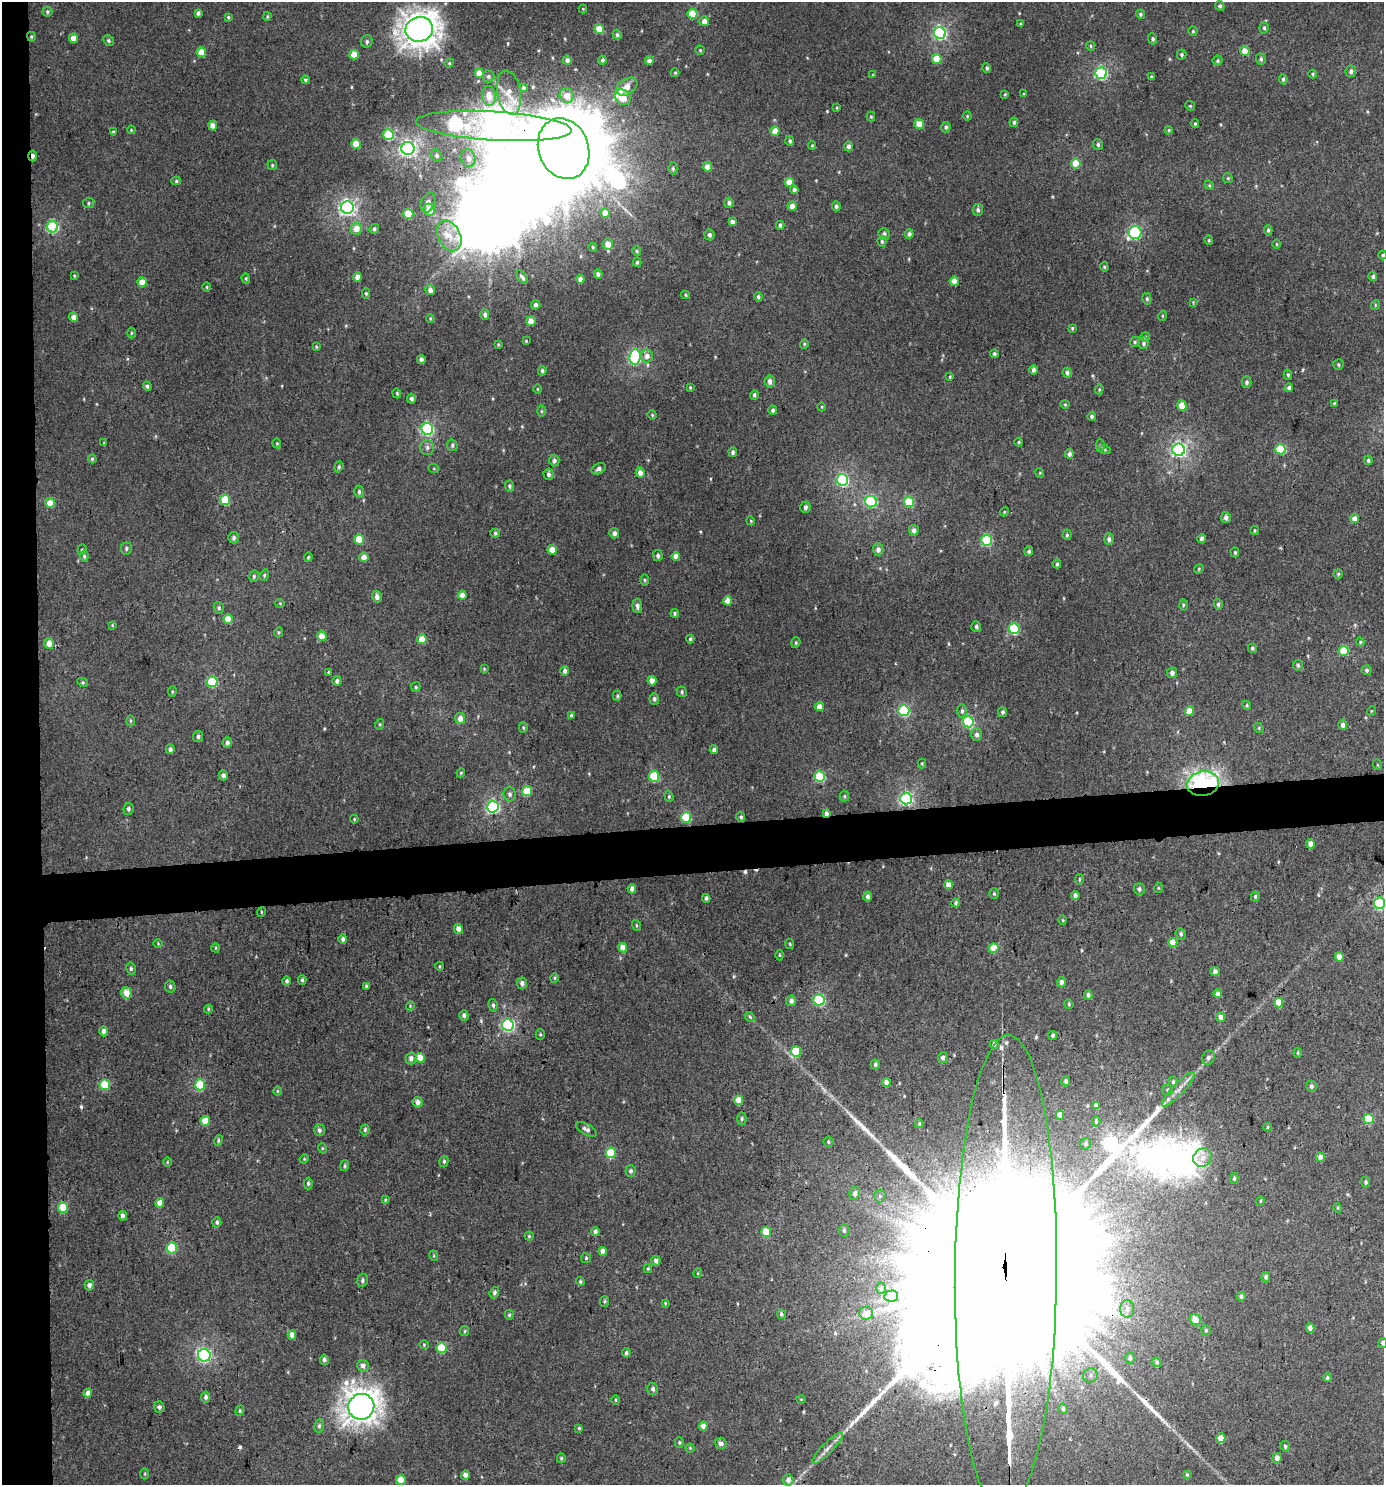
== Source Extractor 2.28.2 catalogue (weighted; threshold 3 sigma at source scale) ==
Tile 4 of 3 x 3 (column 1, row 2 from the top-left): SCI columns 7-1388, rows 1488-2970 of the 4199 x 4457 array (HDU 1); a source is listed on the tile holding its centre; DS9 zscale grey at full resolution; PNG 1386 x 1487 px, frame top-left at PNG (2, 2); each listed source drawn as its Kron ellipse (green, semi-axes under 4 px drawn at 4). Shown black and unused: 6% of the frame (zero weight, under 3 of 4 exposures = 1% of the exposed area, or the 3 px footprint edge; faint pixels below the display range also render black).
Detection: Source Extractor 2.28.2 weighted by HDU 2 'WHT'; one run over the whole footprint, this tile lists its part. Background 0.00716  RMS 0.0042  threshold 0.0188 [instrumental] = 3 sigma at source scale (4.5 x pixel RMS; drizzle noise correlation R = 1.50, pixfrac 1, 0.0396/0.0396 arcsec/px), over >= 5 px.
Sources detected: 500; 4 inside a brighter object's white glare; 4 cosmic-ray / hot-pixel residue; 2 long thin detections or spike segments (spike, bleed or trail) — neither listed nor drawn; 3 inside a brighter listed object's ellipse — not listed separately; the other 487 listed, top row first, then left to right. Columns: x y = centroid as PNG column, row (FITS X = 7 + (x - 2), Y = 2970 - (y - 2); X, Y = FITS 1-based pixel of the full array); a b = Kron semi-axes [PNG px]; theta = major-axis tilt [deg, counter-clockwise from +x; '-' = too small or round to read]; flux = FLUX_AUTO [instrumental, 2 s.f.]
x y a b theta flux
1220 6 5 4 - 0.85
583 9 4 4 - 0.34
47 12 5 5 - 0.7
198 13 4 4 - 1.1
692 14 5 5 - 12
1140 14 5 4 - 0.69
267 16 4 3 - 0.47
228 17 4 3 - 0.53
704 21 5 5 - 2.7
1020 24 4 3 - 0.41
1264 28 5 5 - 0.75
419 29 14 12 14 520
599 29 5 4 - 13
1193 31 4 4 - 0.52
940 33 6 6 - 79
617 35 5 4 - 0.85
31 37 5 4 - 0.48
74 38 5 4 - 5.5
1153 39 5 4 - 0.85
109 41 6 5 - 0.79
367 41 6 5 - 0.94
1091 46 5 4 - 0.54
700 50 4 4 - 0.47
1245 51 5 4 - 6.9
201 52 5 4 - 7.2
354 55 5 4 - 7.1
1182 55 5 5 - 0.74
937 59 5 4 - 8.5
1261 59 6 4 -87 1
567 60 4 4 - 2.1
602 60 4 4 - 0.87
649 61 4 4 - 1.8
1218 61 5 5 - 0.7
449 63 5 4 - 0.47
987 68 5 4 - 0.7
1351 71 6 5 - 1.2
479 73 4 4 - 5.7
675 73 4 4 - 0.48
1101 73 6 5 - 63
1313 74 4 4 - 0.51
873 75 3 3 - 0.4
488 76 6 6 - 0.91
1151 77 4 3 - 0.47
1283 79 5 4 - 0.86
305 80 4 3 - 0.61
627 87 11 8 34 4.2
523 88 4 3 - 0.83
509 93 22 11 -80 5.2
1005 94 4 3 - 0.35
1024 94 4 4 - 0.47
489 96 10 7 -84 4.7
567 96 7 7 - 3.8
623 97 9 7 -45 14
1190 106 5 4 - 0.5
837 108 4 3 - 0.41
967 116 4 4 - 0.43
871 117 5 4 - 0.45
1014 122 5 4 - 0.86
919 124 5 5 - 4.7
1195 124 4 3 - 0.48
213 126 5 4 - 2.4
494 126 78 14 -4 360
946 127 5 5 - 0.96
131 130 4 3 - 0.36
1169 130 4 4 - 0.48
775 131 4 4 - 5.4
113 132 4 4 - 0.59
388 134 5 5 - 19
790 141 5 4 - 0.9
356 144 5 4 - 9
1098 144 5 5 - 0.85
812 145 4 3 - 0.38
849 146 5 4 - 1.4
408 148 6 6 - 140
564 149 31 25 -70 12000
33 156 5 3 - 1.5
437 156 6 5 - 1
468 158 9 7 -74 2.4
1076 164 5 4 - 12
272 165 5 4 - 0.58
707 167 5 5 - 3.6
673 168 6 4 -89 0.75
1228 178 5 4 - 0.54
176 181 5 4 - 0.62
789 182 4 4 - 5.4
1209 185 5 4 - 0.49
794 190 4 4 - 1.5
89 203 6 5 - 0.77
428 203 10 7 70 2.7
729 203 5 4 - 1.2
792 206 5 4 - 3.5
836 206 5 4 - 1.1
347 207 6 6 - 130
429 210 6 5 - 4.4
978 210 6 5 - 1.1
605 213 5 4 - 4.9
408 214 5 5 - 13
732 222 4 4 - 2
780 225 4 4 - 0.94
53 227 5 5 - 44
356 229 6 5 - 4
374 229 5 4 - 0.81
1268 230 5 4 - 0.71
1135 233 6 6 - 53
884 234 6 5 - 1.3
909 234 4 4 - 1.3
709 235 5 5 - 1.1
449 236 16 11 -64 6.6
1209 240 5 3 - 0.54
882 241 5 4 - 0.79
608 244 5 5 - 4.2
1276 244 5 3 - 0.37
593 247 4 3 - 0.49
637 251 5 4 - 0.53
1383 255 4 4 - 0.44
637 262 5 4 - 0.62
1104 267 5 4 - 0.53
598 274 4 4 - 1.4
74 276 4 3 - 0.39
357 277 4 4 - 3
522 277 8 4 -54 1
1373 277 4 4 - 0.98
246 278 5 4 - 0.52
580 279 4 4 - 2.1
954 281 4 4 - 5.5
142 282 4 4 - 5.6
207 287 4 3 - 0.46
430 290 5 5 - 1.9
366 293 5 4 - 0.69
686 295 4 4 - 0.55
758 297 5 4 - 0.75
1147 299 6 4 -76 0.65
1193 302 4 4 - 0.35
536 305 4 4 - 1.1
1375 305 5 3 - 0.38
485 315 5 4 - 1.1
1162 316 5 3 - 0.44
73 317 4 4 - 2.7
430 318 4 4 - 0.42
531 321 4 4 - 5.8
1072 328 4 3 - 0.43
131 333 5 3 - 0.45
1145 337 5 5 - 0.6
526 341 4 3 - 0.42
1135 342 5 4 - 0.61
1144 343 6 5 - 1.1
498 344 4 4 - 0.39
804 344 5 4 - 0.47
316 347 4 3 - 0.4
994 354 4 4 - 1
647 356 6 6 - 2.3
635 357 8 6 84 65
421 360 4 4 - 1.5
1338 365 5 5 - 0.6
1034 370 4 4 - 1.6
542 371 4 4 - 0.87
1067 373 5 4 - 1.2
1288 375 5 4 - 0.64
950 377 4 3 - 0.5
770 381 6 5 - 1.9
1247 382 6 5 - 0.98
147 386 4 4 - 0.88
690 387 3 2 - 0.42
1289 388 4 4 - 1
537 389 5 3 - 0.36
1099 389 5 4 - 0.45
397 393 5 4 - 0.49
754 395 5 4 - 0.82
411 399 5 4 - 1
1334 403 4 3 - 0.44
1065 404 4 4 - 0.44
1182 406 5 4 - 6.8
822 407 4 3 - 0.34
773 410 4 4 - 1
541 411 6 4 -89 0.52
652 415 5 4 - 0.47
1092 416 4 4 - 0.92
427 429 6 5 - 62
1019 442 4 4 - 0.46
104 443 3 3 - 0.38
277 443 5 4 - 0.45
452 445 6 5 - 0.86
1100 445 6 4 -89 0.72
427 447 7 7 - 1.4
1280 449 5 5 - 21
1105 450 6 3 -20 0.44
1179 450 6 6 - 110
733 452 5 4 - 0.89
1069 454 4 4 - 1.3
92 459 4 4 - 0.54
1368 460 5 4 - 0.73
554 461 6 5 - 1.3
339 467 6 4 69 0.6
434 469 5 3 - 0.4
599 469 7 5 30 1.4
640 473 5 4 - 2.7
1040 473 5 3 - 0.36
548 474 6 5 - 1.2
842 480 6 5 - 54
509 486 6 4 -89 0.77
359 492 6 4 90 0.77
225 500 5 5 - 18
871 502 6 5 - 46
909 502 5 5 - 19
50 503 5 4 - 6.6
805 507 6 5 - 1.2
1004 512 4 3 - 0.43
1226 517 5 5 - 1.4
1355 519 4 4 - 3.7
751 521 4 3 - 0.39
914 530 5 5 - 2
1255 530 4 3 - 0.55
495 533 5 4 - 0.69
614 533 5 5 - 1.5
1067 535 5 4 - 0.64
234 538 6 5 - 1
359 539 5 5 - 8.3
1109 539 5 5 - 1.2
1202 539 4 4 - 2
987 540 5 5 - 36
126 549 6 5 - 0.83
878 549 6 5 - 2
82 550 5 4 - 0.54
552 550 5 4 - 6.3
1029 551 5 4 - 0.79
1235 552 5 4 - 0.54
84 556 6 4 -81 0.79
658 556 5 5 - 1.1
676 556 4 4 - 4
308 557 5 4 - 0.51
364 557 4 4 - 3.1
1057 564 4 3 - 0.68
1199 569 5 4 - 0.52
1338 574 5 4 - 0.61
264 575 6 4 70 0.54
254 576 6 4 77 0.73
645 580 5 3 - 0.51
462 595 4 4 - 4.1
377 597 6 5 - 1.7
728 601 4 4 - 5.5
280 603 4 4 - 0.41
1218 604 5 4 - 0.82
1183 605 6 4 90 0.53
637 606 7 5 -84 1.6
219 608 6 5 - 0.8
675 613 4 3 - 0.56
228 619 5 4 - 7.6
112 625 4 4 - 0.39
976 626 5 5 - 0.94
1014 629 5 5 - 33
278 632 5 4 - 0.56
322 636 5 5 - 5
422 639 5 4 - 6.9
690 639 4 4 - 0.6
1360 642 4 4 - 0.45
796 643 5 4 - 0.63
49 644 5 5 - 4.4
1252 648 5 4 - 0.74
1344 651 5 5 - 15
1298 665 5 5 - 0.78
484 669 4 4 - 0.39
1367 670 5 5 - 0.87
565 671 4 4 - 1.3
329 672 3 3 - 0.68
1172 673 5 5 - 1.6
337 681 5 4 - 1.1
652 681 4 4 - 4.2
83 682 6 4 -29 0.58
212 682 5 5 - 25
416 687 5 4 - 0.6
172 691 5 4 - 0.53
682 692 5 5 - 0.73
617 696 5 4 - 0.59
654 699 6 4 -86 1.1
1247 705 4 4 - 0.53
819 707 4 4 - 3.5
904 711 5 5 - 42
962 711 7 5 89 0.95
1189 711 4 4 - 6.4
1371 711 5 3 - 0.33
1003 712 5 4 - 0.87
571 715 4 3 - 0.55
460 718 5 5 - 2.8
130 721 5 3 - 0.49
968 722 5 5 - 40
380 724 5 3 - 0.48
1343 725 5 4 - 1.8
523 727 5 4 - 0.56
1259 728 5 4 - 0.51
977 734 6 5 - 1.6
198 736 6 5 - 1
227 742 5 4 - 1.4
170 749 5 4 - 0.99
714 750 4 4 - 1.3
922 763 5 4 - 0.46
1378 765 5 3 - 0.38
461 773 4 4 - 0.45
223 775 5 4 - 1.2
654 776 5 5 - 25
820 777 5 5 - 29
1203 784 16 12 10 94
527 791 5 5 - 12
510 794 7 6 - 1.1
669 796 5 4 - 0.62
844 796 5 4 - 0.58
906 799 6 5 - 72
493 807 6 6 - 70
128 809 6 5 - 0.97
826 813 4 3 - 1.7
686 817 5 5 - 20
741 817 5 4 - 0.81
354 819 4 4 - 0.43
1310 844 5 4 - 2.7
1079 879 5 3 - 0.47
949 885 4 4 - 3.2
1158 888 5 3 - 0.39
632 889 4 4 - 1.7
1139 889 6 5 - 1
994 894 5 4 - 0.58
1075 895 4 3 - 1.3
868 896 5 4 - 1.3
1255 896 5 4 - 0.68
706 898 4 3 - 0.82
956 903 4 4 - 0.79
1379 903 5 5 - 46
261 912 5 3 - 0.34
1063 920 5 3 - 0.37
636 925 5 3 - 0.46
458 929 5 4 - 2.4
1181 934 6 5 - 1
343 939 5 4 - 1.2
1173 942 4 4 - 6.6
158 944 5 3 - 0.34
790 944 5 4 - 0.46
216 948 4 3 - 0.33
623 948 4 4 - 4.1
994 948 5 4 - 8.2
779 955 5 3 - 0.41
1339 957 4 4 - 4
440 966 4 3 - 0.4
131 969 6 5 - 0.78
1215 971 4 4 - 2
554 978 4 4 - 0.51
302 980 5 4 - 0.68
287 981 5 4 - 0.9
1062 982 5 4 - 1.6
522 983 6 5 - 1.4
366 986 4 4 - 0.52
170 987 6 5 - 0.89
126 993 6 5 - 4.7
1218 994 4 4 - 2.2
1088 995 4 4 - 1.2
819 1000 5 5 - 42
791 1001 5 5 - 1.7
1279 1003 5 4 - 9
1069 1004 5 4 - 0.5
493 1005 6 4 -81 0.81
410 1006 4 3 - 0.35
208 1009 4 4 - 0.46
464 1015 5 4 - 1.2
750 1017 5 4 - 0.61
1221 1017 5 4 - 2.7
508 1025 6 6 - 68
104 1031 5 4 - 1.8
540 1034 5 4 - 0.53
1053 1036 4 4 - 0.98
994 1044 4 4 - 1.1
796 1051 5 5 - 15
1298 1053 5 3 - 0.46
1208 1057 7 6 - 1.2
411 1058 6 5 - 1.6
420 1058 5 4 - 8.1
943 1058 5 5 - 1.6
875 1065 5 4 - 0.86
1066 1081 5 4 - 0.96
886 1082 4 4 - 2.3
1173 1082 5 4 - 0.74
105 1085 5 5 - 17
200 1085 5 5 - 28
1311 1086 5 5 - 1
1178 1089 23 5 47 3.6
1168 1090 5 5 - 0.68
277 1091 5 3 - 0.37
738 1100 5 4 - 4.1
418 1102 5 5 - 1.9
1096 1105 4 4 - 2.1
1060 1115 4 4 - 4.3
742 1119 6 4 87 0.75
1368 1119 5 5 - 16
205 1121 5 4 - 7.6
1096 1121 5 3 - 0.73
919 1124 4 3 - 0.47
1267 1127 4 4 - 0.49
586 1129 11 5 -30 1.5
319 1130 6 5 - 1.3
365 1130 5 4 - 0.74
218 1140 5 4 - 0.56
828 1142 5 5 - 0.65
1086 1144 6 5 - 0.75
322 1148 5 3 - 0.41
611 1153 5 5 - 17
1320 1157 4 4 - 2.4
1203 1158 10 9 - 3
304 1159 5 3 - 0.38
444 1161 5 4 - 0.75
167 1162 5 3 - 0.37
345 1166 5 4 - 0.62
631 1171 5 5 - 1
1234 1179 5 4 - 0.67
1366 1182 5 4 - 0.89
308 1184 6 4 -90 0.8
855 1193 7 5 80 1.6
880 1196 6 6 - 1.1
385 1200 4 3 - 0.45
1260 1201 5 3 - 0.41
160 1203 5 4 - 3.1
63 1208 5 5 - 12
1338 1208 5 3 - 0.41
122 1216 5 4 - 1.4
217 1222 5 4 - 0.85
844 1230 6 5 - 1
595 1232 4 4 - 1.2
766 1232 5 5 - 14
529 1236 4 4 - 0.52
172 1248 5 5 - 23
603 1251 4 4 - 2.7
434 1256 5 3 - 0.42
586 1258 5 5 - 0.53
656 1261 5 4 - 1.6
648 1269 4 4 - 0.5
698 1273 5 3 - 0.35
1006 1273 238 51 89 170000
1266 1277 5 4 - 1.2
362 1280 7 5 72 0.93
580 1281 5 4 - 0.68
89 1285 5 5 - 1.6
881 1288 5 4 - 0.65
494 1293 6 4 70 1.1
891 1296 7 5 13 9
1241 1296 4 4 - 1
604 1301 5 4 - 0.72
665 1303 4 4 - 0.4
1127 1309 9 7 -89 1.7
866 1313 7 6 - 3.7
781 1314 5 4 - 0.86
509 1315 5 4 - 0.61
1195 1320 6 5 - 4.2
1310 1328 4 4 - 1.8
1206 1330 5 4 - 0.61
465 1331 5 4 - 0.54
292 1335 5 4 - 2.7
1383 1343 5 4 - 1
424 1345 4 4 - 0.43
441 1348 5 5 - 16
626 1353 5 3 - 0.82
204 1355 6 6 - 78
1130 1358 5 5 - 0.89
324 1360 5 4 - 1.1
1157 1362 5 4 - 0.61
363 1366 6 6 - 1.8
1090 1375 7 7 - 1.5
1327 1378 4 4 - 0.86
653 1389 6 5 - 1.2
88 1393 4 4 - 2.8
206 1397 5 4 - 1.1
801 1399 4 3 - 0.32
615 1400 4 3 - 0.4
159 1407 5 5 - 1.3
361 1407 13 13 - 470
1063 1409 5 4 - 1.1
240 1411 5 4 - 0.61
319 1426 7 5 80 0.93
703 1426 4 4 - 2.2
579 1428 4 4 - 0.51
1221 1438 5 4 - 3.3
679 1442 5 4 - 0.62
721 1443 6 5 - 1.7
1285 1446 5 5 - 0.97
690 1448 4 4 - 0.45
827 1448 21 5 45 3.3
561 1458 5 4 - 0.7
1277 1458 5 4 - 2.3
145 1474 5 3 - 0.44
465 1475 4 4 - 2.2
1187 1475 4 3 - 0.52
401 1480 5 5 - 8.2
788 1480 6 5 - 2.1
Overlapping masked pixels (flux is a lower limit): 7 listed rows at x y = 31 37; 494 126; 564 149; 33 156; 1203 784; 826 813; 1006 1273
Isophote crosses this tile's border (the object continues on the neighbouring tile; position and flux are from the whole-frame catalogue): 4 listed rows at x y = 1383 255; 1379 903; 1006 1273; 1383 1343